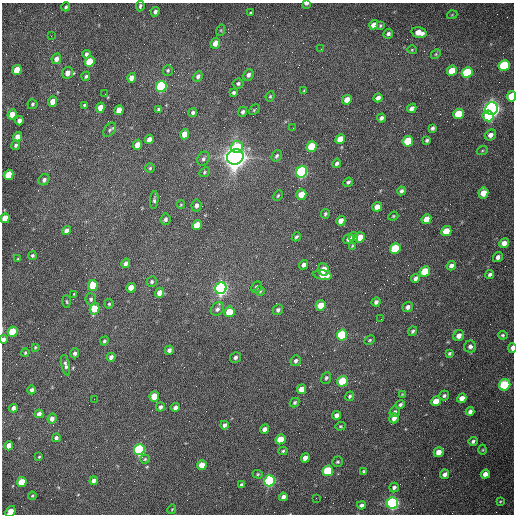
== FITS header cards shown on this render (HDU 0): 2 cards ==
NAXIS1  =                  512 /fastest changing axis
NAXIS2  =                  512 /next to fastest changing axis

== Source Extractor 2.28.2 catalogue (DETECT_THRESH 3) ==
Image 512 x 512 px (HDU 0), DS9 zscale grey, 1 PNG px = 1 image px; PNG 516 x 516 px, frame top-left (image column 1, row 512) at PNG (2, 3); each listed source drawn as its Kron ellipse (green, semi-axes under 4 px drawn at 4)
Background 1530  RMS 23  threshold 69.2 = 3 sigma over >= 5 px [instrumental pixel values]
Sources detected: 209; all 209 listed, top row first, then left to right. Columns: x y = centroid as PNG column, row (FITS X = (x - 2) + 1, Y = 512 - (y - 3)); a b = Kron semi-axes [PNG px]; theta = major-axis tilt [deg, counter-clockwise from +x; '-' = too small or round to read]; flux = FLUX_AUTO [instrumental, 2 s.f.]
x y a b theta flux
306 4 4 2 - 3.6e+03
140 6 5 3 - 3.0e+03
66 7 4 3 - 2.4e+03
155 12 5 4 - 4.5e+03
251 13 4 2 - 1.8e+03
452 15 5 3 - 1.1e+03
374 25 5 4 - 1.1e+04
380 26 3 3 - 1.8e+03
221 30 6 4 72 1.6e+03
419 33 8 5 -13 1.8e+04
388 34 5 5 - 4.0e+03
51 36 3 2 - 1.5e+03
215 43 5 4 - 1.3e+04
321 49 2 2 - 9.3e+02
412 50 5 4 - 1.7e+03
86 54 4 3 - 4.2e+03
436 54 5 4 - 2.3e+03
56 59 5 4 - 8.7e+03
90 62 5 5 - 6.3e+04
504 65 6 5 - 1.4e+05
17 70 5 4 - 3.1e+04
168 70 5 4 - 2.2e+03
452 71 5 4 - 3.3e+04
467 72 5 5 - 9.6e+04
67 73 6 5 - 1.1e+04
248 75 6 5 - 4.7e+03
86 76 5 4 - 2.9e+03
198 76 5 4 - 4.4e+03
131 78 5 4 - 1.0e+04
238 83 5 5 - 2.8e+03
161 86 6 5 - 2.6e+05
304 91 4 3 - 1.7e+03
234 93 4 4 - 2.9e+03
105 94 2 2 - 7.7e+02
270 96 5 4 - 2.1e+03
512 96 5 4 - 4.6e+04
378 98 5 4 - 7.5e+03
347 100 5 4 - 1.5e+04
53 102 5 4 - 1.8e+04
32 104 5 5 - 2.6e+03
84 105 3 3 - 2.0e+03
100 108 5 4 - 1.6e+04
412 108 5 4 - 7.3e+03
492 108 6 6 - 1.1e+06
158 109 4 3 - 2.4e+03
119 110 5 4 - 2.0e+04
254 110 6 3 43 2.0e+03
243 112 5 4 - 3.4e+03
193 113 4 4 - 3.3e+03
12 114 5 4 - 2.0e+04
458 114 5 5 - 5.5e+04
488 116 5 5 - 4.3e+04
381 118 4 4 - 4.6e+03
19 121 4 4 - 8.6e+03
293 128 2 2 - 7.4e+02
432 128 4 3 - 3.4e+03
109 130 8 5 54 3.2e+03
185 134 5 4 - 2.6e+04
490 135 6 5 - 8.5e+03
17 137 5 4 - 1.2e+04
149 139 5 4 - 1.0e+04
340 139 5 4 - 2.2e+04
427 140 3 3 - 2.9e+03
408 141 5 5 - 6.1e+04
16 145 4 4 - 3.4e+03
137 145 5 4 - 1.5e+04
312 146 5 5 - 6.9e+04
237 147 6 6 - 5.5e+04
482 151 5 3 - 1.8e+03
277 156 6 4 56 3.1e+03
235 157 8 7 - 2.3e+06
203 159 7 5 58 4.5e+03
337 163 5 4 - 3.7e+03
150 168 5 4 - 2.2e+03
204 172 6 4 44 2.3e+03
302 172 6 5 - 3.6e+05
9 175 5 4 - 4.4e+04
44 180 6 5 - 4.4e+03
348 182 5 4 - 3.1e+03
401 191 4 4 - 3.5e+03
483 193 5 5 - 2.1e+04
301 194 5 5 - 2.3e+04
278 196 5 3 - 1.8e+03
154 200 9 4 84 3.4e+03
181 205 4 3 - 1.3e+03
196 205 6 5 - 4.9e+03
377 207 5 4 - 1.4e+04
325 214 5 4 - 2.5e+03
393 216 5 4 - 1.6e+03
5 218 5 4 - 2.4e+04
166 219 6 5 - 3.7e+03
426 219 5 4 - 1.8e+04
341 221 5 4 - 1.2e+04
197 225 5 4 - 3.4e+04
67 231 5 4 - 8.3e+03
446 231 5 5 - 2.7e+04
296 237 5 3 - 2.6e+03
353 237 5 4 - 7.0e+03
360 237 5 5 - 2.2e+04
348 239 5 4 - 4.6e+03
504 243 5 4 - 1.1e+04
352 246 4 3 - 1.7e+03
395 248 5 5 - 6.7e+04
32 256 4 4 - 2.8e+03
498 257 5 4 - 6.1e+03
17 259 3 2 - 1.2e+03
126 263 5 4 - 6.0e+03
304 265 5 4 - 6.1e+03
451 266 5 4 - 5.8e+03
324 270 6 5 - 2.7e+04
425 271 5 5 - 4.9e+04
490 274 4 4 - 3.8e+03
322 275 9 5 -9 1.7e+04
415 278 4 4 - 5.2e+03
152 282 5 5 - 2.9e+03
93 285 5 4 - 4.4e+04
257 287 6 5 - 4.3e+03
131 288 5 4 - 1.5e+04
221 288 6 5 - 7.3e+05
260 291 5 4 - 2.1e+03
159 293 5 4 - 1.3e+04
74 294 3 3 - 1.1e+03
91 299 6 5 - 3.3e+03
67 302 6 3 -88 1.8e+03
376 302 4 4 - 4.5e+03
109 304 5 4 - 2.1e+03
321 305 5 5 - 2.9e+04
408 307 5 4 - 5.8e+03
94 309 6 4 75 4.1e+04
217 309 7 6 - 5.1e+03
278 310 6 5 - 4.4e+03
229 312 5 5 - 3.8e+04
381 319 2 2 - 8.8e+02
413 331 5 3 - 3.1e+03
13 332 5 5 - 8.2e+04
342 335 5 5 - 1.7e+05
503 335 5 4 - 2.3e+03
459 336 6 5 - 9.3e+03
3 339 4 3 - 5.5e+03
370 340 5 3 - 2.2e+03
104 341 4 4 - 2.6e+03
35 347 4 3 - 1.7e+03
470 347 6 6 - 4.8e+03
512 348 5 3 - 9.6e+03
169 350 4 4 - 5.2e+03
25 353 4 3 - 1.9e+03
75 353 5 4 - 4.2e+03
449 353 4 3 - 2.4e+03
111 357 4 4 - 6.0e+03
235 357 5 5 - 3.9e+03
296 361 6 5 - 3.8e+03
66 365 10 4 -78 4.8e+03
326 378 6 5 - 3.2e+03
342 381 5 5 - 6.7e+04
505 385 6 5 - 1.6e+05
302 389 5 4 - 1.7e+04
32 390 4 4 - 4.5e+03
402 394 4 4 - 1.2e+03
154 396 5 4 - 3.5e+04
350 396 5 4 - 2.6e+03
444 396 5 4 - 2.9e+03
462 398 5 4 - 1.1e+04
94 399 2 2 - 5.8e+02
436 401 5 4 - 2.0e+04
295 402 5 4 - 2.7e+03
400 405 4 4 - 3.1e+03
160 407 5 4 - 4.4e+03
13 408 4 4 - 5.4e+03
175 408 4 4 - 6.6e+03
470 411 4 4 - 5.2e+03
395 412 6 4 56 3.3e+03
39 414 4 4 - 6.8e+03
336 415 4 4 - 6.6e+03
52 418 5 4 - 6.5e+03
394 418 5 4 - 6.7e+03
224 425 4 3 - 4.8e+03
340 426 5 4 - 1.7e+03
265 429 5 4 - 7.6e+03
56 438 4 4 - 4.8e+03
280 439 5 4 - 3.2e+04
473 441 4 4 - 3.0e+03
9 446 5 4 - 1.4e+04
139 449 5 5 - 3.6e+05
483 450 5 3 - 1.4e+03
283 451 5 4 - 2.4e+03
439 452 5 5 - 1.3e+04
39 457 3 3 - 1.6e+03
305 458 5 4 - 1.0e+04
145 459 4 4 - 1.9e+03
337 462 5 5 - 2.4e+03
202 465 5 4 - 2.3e+04
328 471 5 5 - 1.1e+05
364 471 4 3 - 2.5e+03
258 474 5 4 - 1.9e+03
444 474 5 4 - 5.6e+03
485 474 5 4 - 9.9e+03
94 481 4 4 - 5.6e+03
269 481 6 5 - 4.3e+05
22 482 5 4 - 4.8e+04
242 485 4 3 - 3.3e+03
394 487 5 4 - 4.2e+03
32 496 4 4 - 1.5e+03
283 497 4 4 - 5.6e+03
316 498 2 2 - 3.5e+03
500 502 4 3 - 1.5e+03
393 503 6 5 - 5.7e+05
361 505 4 4 - 4.4e+03
172 509 5 3 - 1.4e+03
10 511 6 4 50 1.9e+04
At the frame edge (FLAGS 8, measured only in part): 6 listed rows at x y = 306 4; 512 96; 5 218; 3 339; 512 348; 10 511